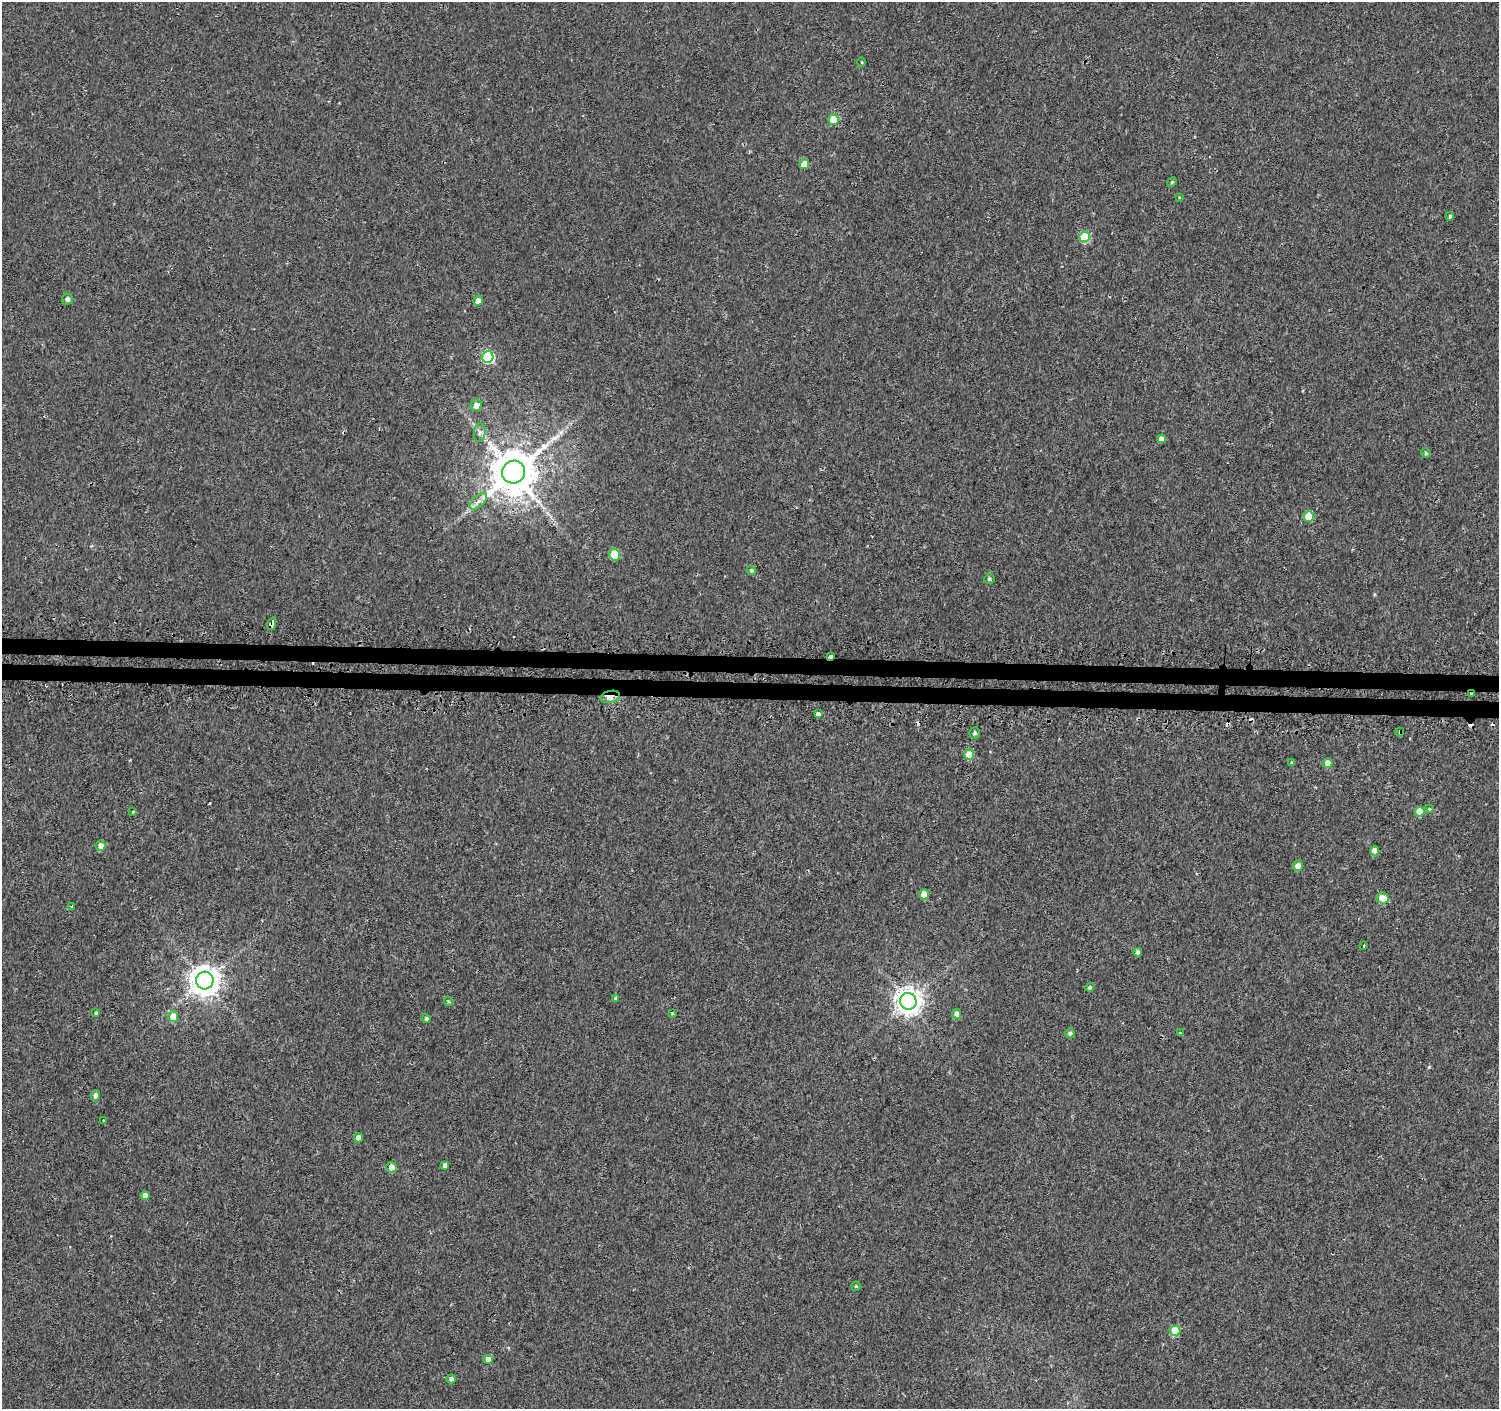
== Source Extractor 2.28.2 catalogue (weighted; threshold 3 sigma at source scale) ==
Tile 5 of 3 x 3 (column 2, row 2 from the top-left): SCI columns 1522-3018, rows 1664-3070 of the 4549 x 4788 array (HDU 1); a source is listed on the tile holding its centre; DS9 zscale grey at full resolution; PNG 1501 x 1411 px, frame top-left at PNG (2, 2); each listed source drawn as its Kron ellipse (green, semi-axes under 4 px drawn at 4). Shown black and unused: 2% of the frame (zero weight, under 2 of 3 exposures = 3% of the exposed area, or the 3 px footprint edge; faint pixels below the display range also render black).
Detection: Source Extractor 2.28.2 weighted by HDU 2 'WHT'; one run over the whole footprint, this tile lists its part. Background 0.0015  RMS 0.0032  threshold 0.0144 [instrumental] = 3 sigma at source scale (4.5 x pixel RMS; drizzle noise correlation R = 1.50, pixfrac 1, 0.0396/0.0396 arcsec/px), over >= 5 px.
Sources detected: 70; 6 cosmic-ray / hot-pixel residue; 1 long thin detection or spike segment (spike, bleed or trail) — neither listed nor drawn; the other 63 listed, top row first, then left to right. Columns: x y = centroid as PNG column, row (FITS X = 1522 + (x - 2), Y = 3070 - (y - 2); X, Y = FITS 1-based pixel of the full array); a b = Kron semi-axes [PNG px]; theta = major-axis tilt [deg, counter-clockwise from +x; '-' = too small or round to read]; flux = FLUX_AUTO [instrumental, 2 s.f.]
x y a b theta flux
862 62 4 3 - 0.24
834 120 5 5 - 10
804 164 5 5 - 5
1172 182 5 4 - 0.37
1179 197 3 2 - 0.21
1450 216 4 4 - 0.63
1084 237 5 5 - 14
67 299 5 5 - 1.1
478 301 5 4 - 2.4
488 357 6 6 - 35
476 405 5 5 - 2.1
480 432 9 6 83 1
1162 439 4 4 - 1.9
1426 453 5 4 - 0.44
513 472 11 11 - 1500
478 501 11 5 42 1.5
1309 517 5 5 - 9.8
614 554 6 5 - 11
751 570 5 4 - 0.6
989 579 5 5 - 0.61
272 624 6 3 71 2.2
830 656 3 3 - 1.5
1472 694 3 3 - 3.6
610 697 10 5 14 3.4
818 714 4 3 - 3.5
1400 732 4 3 - 0.47
975 733 5 5 - 0.72
969 754 5 5 - 5.6
1292 763 3 3 - 0.62
1328 763 5 5 - 2.1
1429 809 4 4 - 0.42
132 812 3 3 - 2.5
1420 812 5 5 - 5.7
101 846 5 5 - 2.2
1375 851 4 4 - 3.5
1298 866 5 5 - 2.2
924 894 5 5 - 5.3
1383 898 6 5 - 4.8
72 906 3 3 - 0.76
1364 945 3 2 - 0.46
1138 952 4 4 - 1
205 981 9 9 - 430
1090 987 4 4 - 0.58
616 998 3 3 - 2.5
449 1001 5 3 - 0.35
908 1001 8 8 - 300
96 1013 4 3 - 0.49
672 1013 3 3 - 0.32
957 1014 5 4 - 1.5
173 1016 5 5 - 4.7
426 1019 4 4 - 0.68
1070 1033 5 5 - 0.71
1180 1033 3 2 - 0.29
95 1095 5 4 - 1.2
103 1121 3 2 - 0.31
358 1138 4 4 - 2.1
445 1165 4 4 - 1.1
391 1167 5 5 - 2.3
145 1195 4 4 - 1.9
856 1286 4 4 - 0.43
1175 1331 5 5 - 10
488 1359 4 4 - 3
451 1379 5 4 - 1.2
Overlapping masked pixels (flux is a lower limit): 5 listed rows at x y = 272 624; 830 656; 1472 694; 610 697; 1400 732